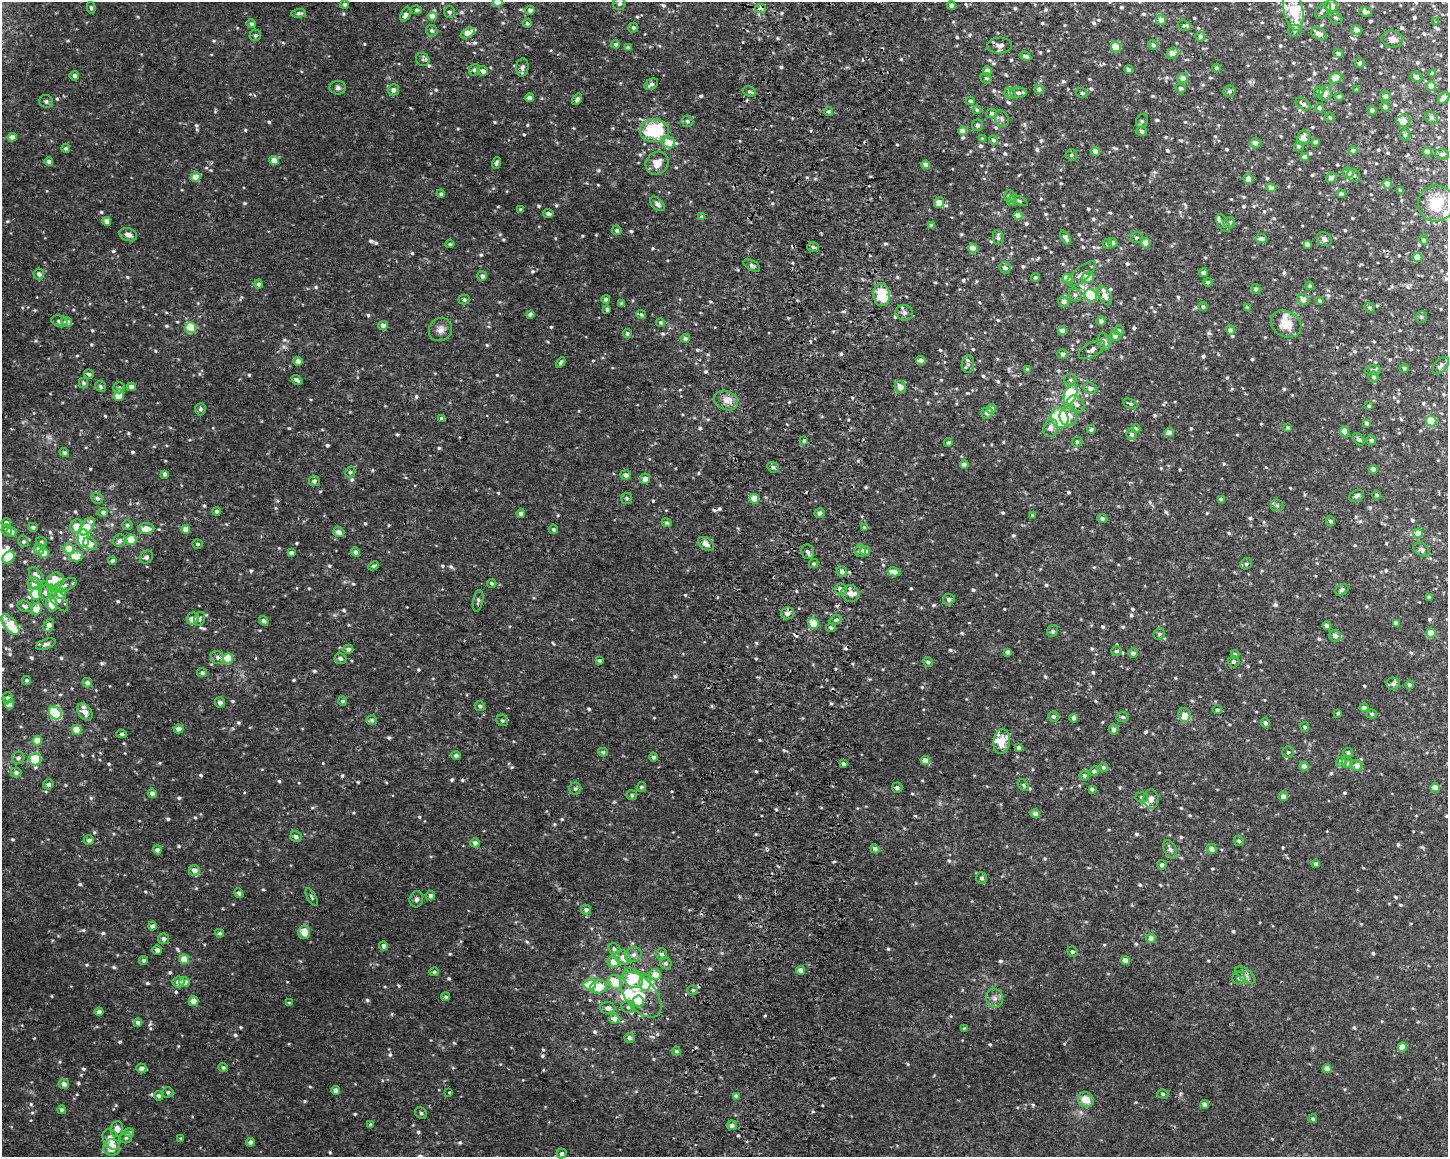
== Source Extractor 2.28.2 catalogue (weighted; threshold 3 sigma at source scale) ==
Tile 5 of 3 x 4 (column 2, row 2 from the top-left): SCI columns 1733-3178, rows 2326-3480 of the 4966 x 4641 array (HDU 1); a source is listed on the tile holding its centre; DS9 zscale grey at full resolution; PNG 1450 x 1159 px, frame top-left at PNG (2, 2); each listed source drawn as its Kron ellipse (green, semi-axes under 4 px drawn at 4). Shown black and unused: <1% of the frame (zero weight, under 2 of 3 exposures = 3% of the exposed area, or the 3 px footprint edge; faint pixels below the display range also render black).
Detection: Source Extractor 2.28.2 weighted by HDU 2 'WHT'; one run over the whole footprint, this tile lists its part. Background 0.00432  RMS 0.0027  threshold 0.0121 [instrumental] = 3 sigma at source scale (4.5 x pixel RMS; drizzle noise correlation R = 1.50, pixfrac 1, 0.0396/0.0396 arcsec/px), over >= 5 px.
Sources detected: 1022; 3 inside a brighter object's white glare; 10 cosmic-ray / hot-pixel residue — neither listed nor drawn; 29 inside a brighter listed object's ellipse — not listed separately; of the other 980, all 500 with FLUX_AUTO >= 0.512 (the completeness limit of this list) listed and drawn (480 fainter detections not listed), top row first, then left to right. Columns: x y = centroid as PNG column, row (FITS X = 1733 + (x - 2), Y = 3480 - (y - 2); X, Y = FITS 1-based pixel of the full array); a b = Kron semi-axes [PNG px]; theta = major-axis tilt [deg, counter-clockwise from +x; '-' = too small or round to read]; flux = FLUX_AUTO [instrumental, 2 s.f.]
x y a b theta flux
498 2 5 4 - 7.1
345 4 4 4 - 0.62
619 4 6 6 - 0.69
951 5 4 4 - 0.91
1331 6 6 6 - 2.4
91 8 6 4 -79 0.53
761 9 5 4 - 3.1
417 10 5 4 - 0.58
530 10 4 4 - 0.86
1293 10 21 9 -79 9.2
1323 10 10 5 46 0.79
450 12 6 5 - 0.66
1365 12 6 4 -10 1.4
299 13 7 4 5 0.85
405 14 7 4 66 1.1
432 16 4 4 - 2.5
1336 18 7 5 -34 0.56
1161 20 5 5 - 2.3
1436 21 4 3 - 1.4
527 23 4 4 - 0.52
251 24 5 4 - 0.65
1184 25 6 5 - 0.56
633 28 5 5 - 0.62
1356 30 5 4 - 1.9
432 31 6 5 - 0.73
1294 31 6 6 - 0.73
468 33 7 4 28 4.2
1319 33 8 5 -26 1.6
255 35 6 5 - 0.62
1200 36 5 5 - 1.1
1392 39 11 8 -7 2.1
615 44 4 4 - 0.74
1153 45 5 4 - 0.84
999 46 12 8 1 1.5
1116 47 5 5 - 7.1
628 48 4 4 - 0.73
1172 53 6 5 - 3.2
1338 53 5 4 - 0.89
1025 56 6 4 -26 1.1
423 59 7 6 - 0.58
1360 63 5 4 - 0.6
522 67 9 6 85 1
1216 68 4 4 - 0.63
1129 69 4 4 - 0.93
474 70 6 5 - 0.63
483 71 5 4 - 1.2
987 71 5 4 - 2.4
1432 73 4 3 - 0.62
74 76 5 4 - 0.96
1416 77 6 5 - 1.3
986 78 6 5 - 0.64
1183 78 5 5 - 2.4
1335 78 6 5 - 4.2
651 84 7 5 30 1
1431 86 5 4 - 3
338 88 8 7 - 0.79
1181 88 5 5 - 0.97
1039 89 5 4 - 1.1
393 90 6 5 - 1.3
1357 90 3 3 - 0.54
749 91 7 5 -17 0.53
1229 91 6 5 - 0.72
1319 92 5 5 - 0.67
1010 93 6 5 - 1
1018 93 8 5 0 0.86
1082 93 6 5 - 0.54
1325 93 7 6 - 1.9
1339 96 4 4 - 0.59
1385 96 5 5 - 1
530 98 4 4 - 1.6
1444 98 7 4 47 2.2
577 99 6 4 56 0.79
46 101 7 6 - 0.72
970 101 4 4 - 0.58
1303 104 8 5 -34 0.93
1385 107 5 4 - 0.78
1319 108 5 4 - 0.63
977 110 4 3 - 0.62
829 111 4 4 - 0.68
1372 111 4 4 - 1.1
992 113 5 5 - 0.94
1330 117 5 5 - 0.52
1431 118 6 5 - 0.85
1002 119 8 6 -61 0.8
687 121 6 5 - 0.59
1142 121 7 6 - 0.66
1404 121 7 6 - 2.2
977 125 6 5 - 0.63
654 131 14 11 3 22
962 131 4 4 - 1.9
1142 131 5 5 - 1.2
1405 135 5 5 - 0.59
12 137 4 4 - 2.4
1303 138 7 6 - 2.1
982 139 4 3 - 0.68
993 140 5 4 - 0.67
668 142 7 6 - 4.6
1315 142 4 3 - 0.8
1255 143 5 4 - 2
1299 146 5 5 - 0.64
66 148 4 4 - 0.65
1353 150 4 4 - 1.3
1095 152 4 4 - 2.5
1427 152 4 4 - 2.8
1442 154 7 5 -6 0.62
1071 155 5 5 - 0.58
1305 157 4 4 - 1.4
274 160 5 4 - 3
49 162 4 4 - 0.98
496 163 6 4 71 0.82
657 163 12 11 - 3.1
926 165 4 4 - 2.2
1348 173 5 5 - 2.1
1354 175 6 6 - 0.73
195 177 5 4 - 3.6
1331 178 5 5 - 1.4
1248 179 5 4 - 2
1387 184 4 4 - 3.7
1271 188 4 4 - 2.1
1400 190 4 3 - 0.83
441 194 4 4 - 0.55
1341 194 4 4 - 0.68
1009 196 6 5 - 0.96
1012 201 5 5 - 1.3
1019 201 9 4 -23 0.57
939 203 5 5 - 2.6
657 204 9 5 -46 1.1
1436 204 18 18 - 8.1
521 210 4 3 - 0.58
548 214 5 4 - 0.94
1018 216 4 4 - 2.8
702 217 4 3 - 1.2
107 221 4 4 - 2
1223 223 10 5 -59 0.83
1229 223 5 5 - 1.2
932 225 4 3 - 0.81
617 230 5 4 - 0.74
128 235 9 6 -19 1.4
998 238 7 5 -83 0.91
1066 238 8 4 -61 1.1
1137 238 6 5 - 0.51
1261 239 5 4 - 1.3
1324 239 8 6 -35 1.2
1424 240 5 4 - 0.63
1112 243 5 4 - 1.2
1146 243 4 4 - 3.5
450 244 4 3 - 0.56
1107 244 5 4 - 0.57
1307 244 4 4 - 1.6
813 247 6 4 -16 0.73
973 248 4 4 - 2.8
1418 257 5 4 - 4.2
752 265 9 5 -31 0.75
1005 268 6 5 - 1.2
1203 273 4 4 - 0.95
39 274 5 5 - 1.1
1081 274 18 7 39 1.5
482 276 5 5 - 1.1
1035 277 4 4 - 0.59
1088 277 6 5 - 3.6
1067 279 5 4 - 5
1208 282 4 4 - 0.57
259 284 4 4 - 0.8
1310 286 4 4 - 0.53
1256 289 5 4 - 0.76
882 295 11 8 -83 9.1
1075 295 7 6 - 0.86
1091 295 6 6 - 25
1105 296 10 5 -60 2.3
464 299 5 5 - 0.6
606 299 4 4 - 0.87
1303 299 6 5 - 2
1319 301 4 3 - 0.59
1064 302 5 5 - 1.3
622 304 4 3 - 0.77
1203 307 4 4 - 0.65
1247 307 3 3 - 0.64
1370 308 5 5 - 0.61
607 309 4 3 - 0.68
904 313 9 8 - 1.1
530 314 4 4 - 0.83
641 315 5 4 - 0.53
1421 317 6 5 - 0.56
59 321 8 5 -20 0.96
1101 321 4 4 - 1
67 322 5 5 - 1.7
660 323 4 4 - 0.58
1286 324 16 12 -32 4.4
383 325 5 4 - 1.8
191 328 5 5 - 12
440 330 12 11 - 1.9
1119 330 5 5 - 0.65
1230 330 4 4 - 0.93
1062 331 4 4 - 1.9
627 333 4 4 - 0.66
1115 336 5 5 - 0.96
685 338 4 4 - 1
1104 342 9 6 -70 1.7
1092 350 14 7 29 1.4
1063 354 5 5 - 1.2
921 360 5 4 - 1.1
298 361 4 4 - 1.5
561 363 6 3 60 0.68
968 364 9 6 81 1.1
1441 366 10 6 47 1.1
1404 368 4 4 - 0.69
1028 370 4 3 - 1
1373 370 8 5 5 0.74
89 374 5 4 - 0.73
1374 377 5 5 - 0.66
297 380 6 4 -39 0.68
1070 380 6 6 - 0.61
83 383 5 4 - 0.64
101 386 6 5 - 0.62
131 387 4 4 - 1.1
900 387 6 5 - 2.6
119 388 5 5 - 0.82
1090 388 7 5 -18 1.2
119 395 6 5 - 3.9
1070 395 10 6 69 21
726 400 12 9 -24 2.2
1076 404 10 7 -45 1.5
1130 404 8 4 -21 0.61
1369 406 3 3 - 0.59
200 409 6 5 - 0.68
992 409 5 4 - 2.3
987 413 6 5 - 1.1
1068 416 10 9 - 3
442 418 4 3 - 0.77
1060 418 10 8 -71 17
1431 421 5 5 - 10
1367 423 4 3 - 0.93
1051 428 9 7 72 1.5
1287 428 4 4 - 0.59
1091 429 4 3 - 1.7
1136 429 4 4 - 0.77
1345 431 5 4 - 2.4
1169 433 5 4 - 2.5
1131 434 5 5 - 0.82
1359 439 7 5 -48 0.63
804 440 4 3 - 1.7
1371 440 5 4 - 0.77
1077 442 5 5 - 0.61
948 443 4 4 - 0.83
64 452 5 4 - 0.69
964 465 4 4 - 1.6
773 467 6 5 - 0.75
1373 469 4 4 - 2
350 472 5 5 - 0.52
165 474 4 3 - 0.89
626 475 5 4 - 1.2
645 479 5 5 - 2.2
314 481 5 5 - 0.83
1377 495 4 4 - 0.68
1357 496 8 5 26 0.69
97 498 6 5 - 0.69
627 498 6 5 - 0.58
754 499 5 5 - 4
1221 500 4 4 - 0.99
1277 505 6 6 - 0.63
216 511 4 4 - 0.61
103 512 5 4 - 0.84
820 513 5 4 - 1.2
521 514 4 4 - 1.3
1033 515 3 3 - 0.53
1102 518 5 4 - 0.76
1330 521 5 4 - 0.61
6 523 4 4 - 1
667 523 5 4 - 0.55
127 525 5 5 - 0.53
76 526 7 6 - 2.3
87 526 10 5 54 3.4
33 527 5 4 - 0.53
146 528 8 5 1 2.8
865 528 4 4 - 1.1
186 529 4 4 - 2.7
553 529 5 4 - 0.6
7 530 5 5 - 0.93
11 532 5 5 - 1.8
339 532 6 5 - 1.5
1418 533 5 5 - 2.9
83 538 9 5 -87 16
131 540 5 5 - 8.9
120 541 6 6 - 1.2
23 542 5 5 - 0.72
41 542 6 5 - 0.52
90 544 7 6 - 2.8
198 544 5 4 - 0.55
706 544 9 5 -38 1.5
39 549 6 5 - 1.7
69 549 5 5 - 3.9
1422 550 9 6 -33 0.66
860 551 6 5 - 0.87
865 551 5 5 - 2.3
356 552 4 4 - 1.2
808 552 7 6 - 1.1
44 553 5 4 - 5.5
291 553 4 4 - 1.1
76 556 7 5 6 4.6
8 557 7 5 45 11
146 557 7 6 - 0.89
112 561 4 4 - 0.78
813 564 5 4 - 0.55
1246 564 6 5 - 0.63
373 566 6 4 27 0.58
842 572 5 5 - 1.6
894 572 7 4 -13 2.7
36 576 10 6 -53 2.1
55 580 9 7 15 5.7
492 583 4 4 - 0.55
34 584 6 6 - 1.7
64 585 13 5 24 1.2
841 589 6 5 - 2.4
1342 590 7 5 33 0.68
46 593 7 6 - 1.7
36 594 6 5 - 8.5
61 594 5 5 - 3.8
850 594 9 8 - 1.6
1429 597 4 3 - 0.73
58 599 14 6 -53 1.7
949 599 6 5 - 0.85
478 601 11 5 79 0.64
52 604 7 5 -81 4.5
25 606 7 5 -20 0.82
36 609 6 5 - 3.6
787 613 6 6 - 1.8
193 619 6 5 - 2.3
199 619 7 5 67 0.78
836 620 6 4 20 0.58
264 621 5 4 - 0.74
813 623 5 5 - 4.9
1396 623 4 4 - 1.1
10 625 12 6 -51 7.7
49 625 7 5 60 1.6
1327 625 4 4 - 1.2
831 628 5 4 - 0.75
1053 631 6 5 - 0.61
1431 633 5 4 - 5.4
1159 634 6 5 - 0.61
1335 636 6 5 - 1.2
46 644 10 5 20 0.71
348 649 5 4 - 0.91
1116 651 5 4 - 0.59
1008 652 4 4 - 0.78
1133 653 5 5 - 0.95
1235 654 4 4 - 0.64
217 657 7 6 - 0.86
228 659 5 5 - 10
340 659 6 5 - 0.91
599 661 4 3 - 0.7
928 662 5 4 - 0.7
1233 662 6 5 - 0.62
202 673 5 4 - 0.67
27 680 4 4 - 0.52
87 683 5 4 - 1.3
1393 684 6 6 - 0.94
1409 685 4 4 - 0.71
7 698 5 5 - 0.67
343 701 4 4 - 0.62
220 702 5 5 - 1.1
9 705 4 4 - 3.6
480 706 5 5 - 0.69
1364 708 4 4 - 1.2
1217 710 5 4 - 0.52
85 712 9 6 -55 1.8
55 713 7 5 -45 24
1338 713 4 3 - 0.65
1372 714 5 4 - 0.55
1184 715 7 6 - 3
1053 717 5 5 - 0.83
1123 717 6 5 - 0.6
1074 718 4 4 - 1.2
372 720 5 5 - 0.59
502 720 6 5 - 0.52
1265 723 5 4 - 1
1305 727 5 4 - 0.58
179 729 5 4 - 1.8
1113 729 5 5 - 1.2
76 730 5 4 - 5.2
121 734 5 4 - 0.55
37 741 5 4 - 4.5
1002 741 12 8 81 4.6
1019 748 4 4 - 1
603 752 5 4 - 0.55
1288 752 6 5 - 0.58
1348 753 5 4 - 0.6
456 755 5 4 - 0.87
653 757 4 4 - 0.58
18 758 6 6 - 1.1
35 759 6 5 - 17
925 760 5 4 - 2.3
1341 762 5 5 - 0.97
1347 763 5 5 - 0.77
843 764 3 3 - 0.82
1304 766 5 4 - 1.8
1357 766 6 5 - 1.9
1103 767 4 4 - 0.9
1094 771 5 4 - 0.69
16 773 5 5 - 0.8
1084 775 5 4 - 0.59
48 784 5 5 - 0.89
1023 785 7 4 -50 0.51
641 787 5 4 - 0.62
897 787 5 5 - 0.54
1435 788 4 4 - 3.4
575 789 6 6 - 0.61
1092 789 4 3 - 0.58
152 793 5 4 - 1.2
632 795 5 5 - 0.53
1283 796 5 4 - 1.6
1142 797 6 5 - 0.55
1151 799 9 7 -86 1.6
1035 814 5 4 - 1.5
296 837 6 5 - 0.87
89 840 5 5 - 0.97
1239 841 5 4 - 0.58
475 843 4 4 - 1.3
875 849 5 4 - 1.1
1170 849 10 6 -65 1.2
1211 849 5 5 - 1.6
157 850 4 4 - 1
1316 864 4 4 - 0.76
1162 865 5 4 - 0.75
194 870 5 5 - 1.8
982 878 6 5 - 0.7
239 893 4 4 - 0.86
430 896 4 4 - 0.89
312 897 10 4 -62 0.53
416 899 8 6 74 0.75
586 910 5 5 - 0.92
152 926 4 4 - 1
304 932 7 6 - 3.8
219 933 5 4 - 0.58
1151 938 5 5 - 1.6
164 939 5 5 - 1.2
384 946 4 4 - 1.2
614 949 6 5 - 0.67
157 950 5 4 - 0.98
1072 952 5 5 - 0.66
662 954 5 5 - 0.77
633 955 8 7 - 1.2
623 958 8 7 - 2.6
184 959 5 4 - 6.1
144 960 4 4 - 0.58
1125 960 4 4 - 2.2
613 962 6 5 - 3.2
666 963 6 5 - 0.78
801 970 4 4 - 2.3
434 972 5 4 - 0.55
655 975 6 5 - 3.7
1245 975 12 5 -37 1.1
633 978 11 8 -41 15
1239 978 6 6 - 0.67
178 982 6 5 - 1.4
184 982 5 5 - 1.9
615 982 7 6 - 7.5
645 982 8 5 88 8.2
590 984 6 5 - 6.5
599 987 8 6 9 5.1
693 990 5 4 - 0.58
641 995 27 15 -50 8
446 997 4 4 - 0.54
994 998 9 8 - 1.4
193 1001 5 5 - 2.6
638 1001 5 5 - 8.4
289 1003 4 4 - 0.66
628 1007 7 5 -24 0.78
608 1008 7 6 - 1.3
99 1012 4 4 - 1.3
614 1019 5 5 - 1.7
138 1023 4 4 - 1.4
964 1029 4 4 - 0.61
629 1038 5 5 - 0.94
1402 1047 4 4 - 3.5
676 1051 4 4 - 0.59
223 1067 5 4 - 0.54
141 1068 5 4 - 1.3
1327 1069 4 4 - 2.6
64 1084 5 5 - 1.5
336 1090 4 4 - 1.5
168 1092 5 5 - 0.74
449 1092 3 3 - 1.1
1163 1094 6 4 -17 0.53
158 1096 5 4 - 0.78
736 1096 4 4 - 1.1
1086 1100 8 7 - 3.6
1205 1104 4 4 - 1.7
62 1110 4 4 - 0.68
421 1113 6 5 - 0.6
1313 1119 4 4 - 0.58
371 1125 4 4 - 0.72
732 1125 5 5 - 1
117 1129 8 6 84 2.2
129 1133 5 4 - 0.94
126 1138 6 5 - 0.54
181 1138 4 4 - 0.51
111 1139 11 8 -57 3.1
251 1142 4 4 - 1.5
112 1147 8 8 - 3.4
562 1154 5 5 - 0.72
Overlapping masked pixels (flux is a lower limit): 3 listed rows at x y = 761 9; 841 589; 641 995
Isophote crosses this tile's border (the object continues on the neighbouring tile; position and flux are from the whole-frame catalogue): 2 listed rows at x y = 498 2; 1293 10